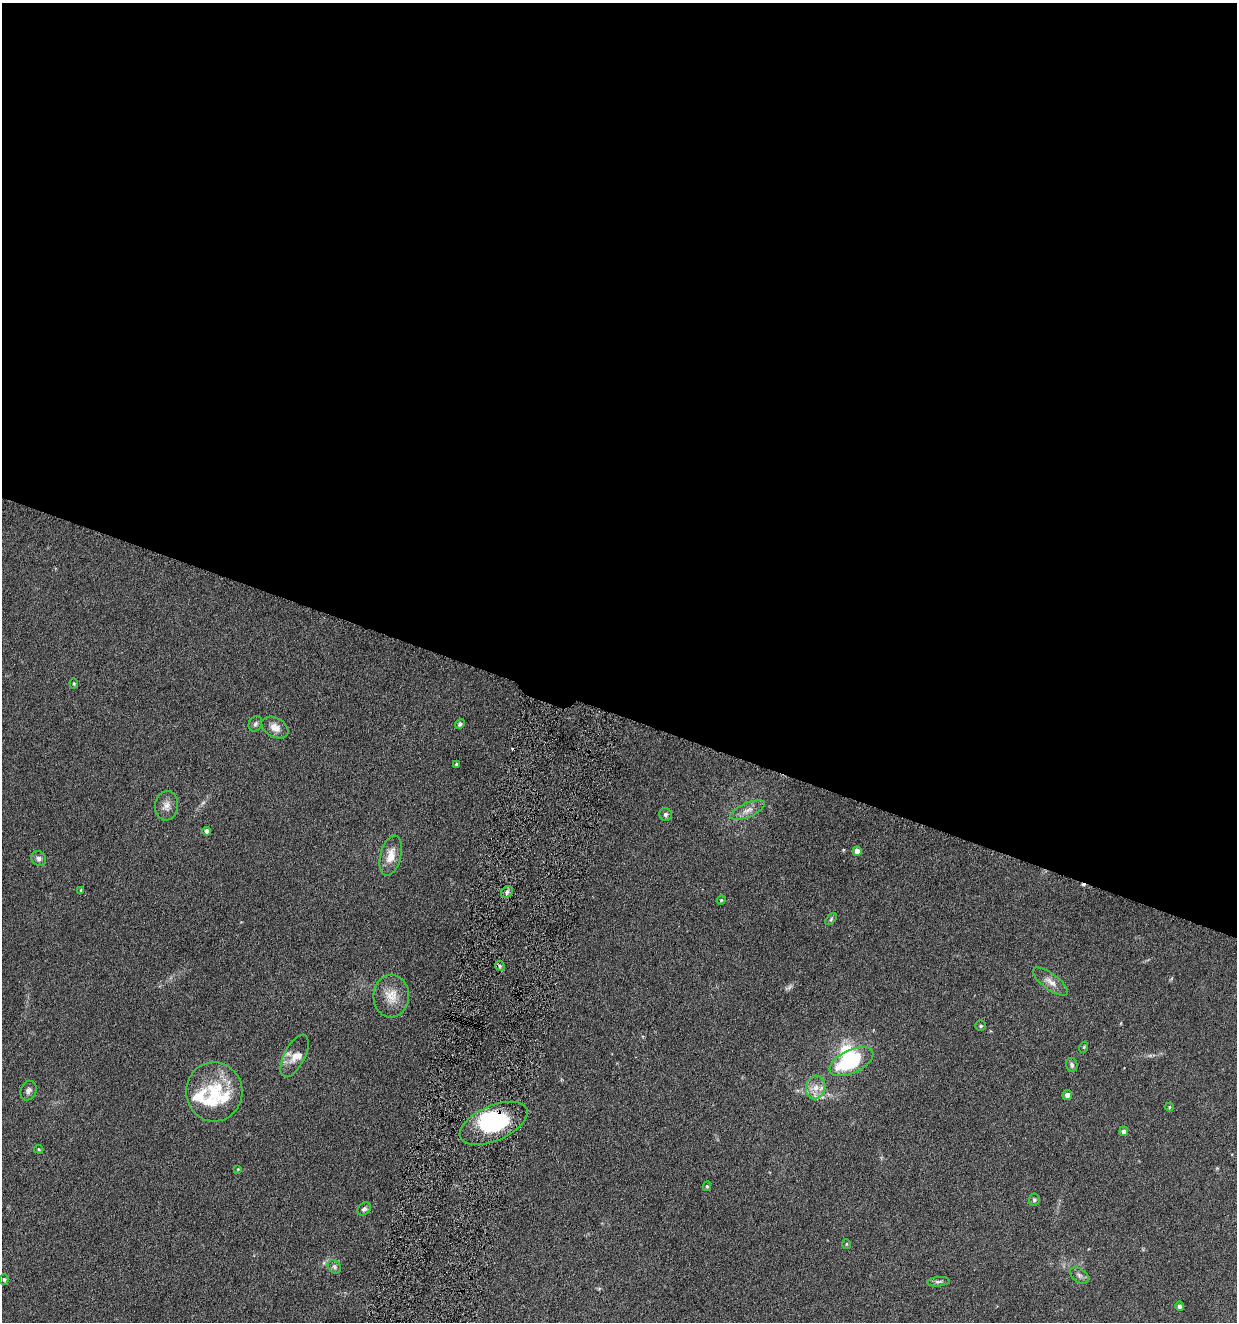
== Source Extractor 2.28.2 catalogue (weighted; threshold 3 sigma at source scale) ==
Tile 3 of 4 x 4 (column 3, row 1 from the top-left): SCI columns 2605-3839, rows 3962-5281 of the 5336 x 5285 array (HDU 1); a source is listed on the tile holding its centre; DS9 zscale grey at full resolution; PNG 1239 x 1324 px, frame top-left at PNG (2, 3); each listed source drawn as its Kron ellipse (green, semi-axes under 4 px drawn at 4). Shown black and unused: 54% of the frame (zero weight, under 4 of 8 exposures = <1% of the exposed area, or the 3 px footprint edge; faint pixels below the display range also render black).
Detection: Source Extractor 2.28.2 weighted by HDU 2 'WHT'; one run over the whole footprint, this tile lists its part. Background 0.154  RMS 0.0064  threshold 0.0261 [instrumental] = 3 sigma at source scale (4.09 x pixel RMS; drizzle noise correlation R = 1.36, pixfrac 0.8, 0.05/0.05 arcsec/px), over >= 5 px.
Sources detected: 53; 2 too faint to see at this stretch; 2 inside a brighter object's white glare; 2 cosmic-ray / hot-pixel residue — neither listed nor drawn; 5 inside a brighter listed object's ellipse — not listed separately; the other 42 listed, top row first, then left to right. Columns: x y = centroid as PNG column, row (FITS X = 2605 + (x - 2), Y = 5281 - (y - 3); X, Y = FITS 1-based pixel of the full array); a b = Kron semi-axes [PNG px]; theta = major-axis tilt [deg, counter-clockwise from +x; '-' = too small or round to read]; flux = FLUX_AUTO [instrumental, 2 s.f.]
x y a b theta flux
74 683 5 4 - 0.65
255 724 8 6 63 1.4
460 724 5 4 - 1.6
275 727 14 9 -29 4.8
456 764 3 3 - 0.84
166 806 15 11 83 4.2
748 810 18 7 23 4.2
666 814 6 6 - 1.4
206 831 4 4 - 2.1
857 851 4 4 - 3.7
391 856 20 10 76 7.8
39 858 8 7 - 1.8
81 890 4 4 - 0.57
507 892 6 5 - 1.4
721 900 4 4 - 0.57
831 919 7 4 47 0.86
500 966 5 4 - 0.97
1050 982 21 8 -36 4.5
391 996 21 17 88 9.8
981 1026 5 5 - 0.92
1084 1047 5 3 - 0.53
295 1056 23 10 63 5.9
851 1062 23 11 25 38
1072 1065 7 5 -76 1.5
816 1087 12 9 77 4.9
28 1091 10 7 65 2.1
214 1092 29 28 - 28
1067 1095 5 5 - 2.3
1169 1107 4 4 - 0.6
494 1123 36 17 23 42
1124 1131 5 4 - 1.5
39 1149 4 3 - 0.64
238 1169 4 3 - 0.48
707 1186 5 4 - 0.77
1034 1200 6 5 - 1.1
364 1209 7 5 39 1.4
846 1244 5 3 - 0.57
334 1267 7 6 - 1.4
1079 1275 10 6 -36 1.9
4 1279 5 4 - 0.95
938 1282 11 5 4 1.3
1180 1306 5 4 - 1.6
Overlapping masked pixels (flux is a lower limit): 1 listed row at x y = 494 1123